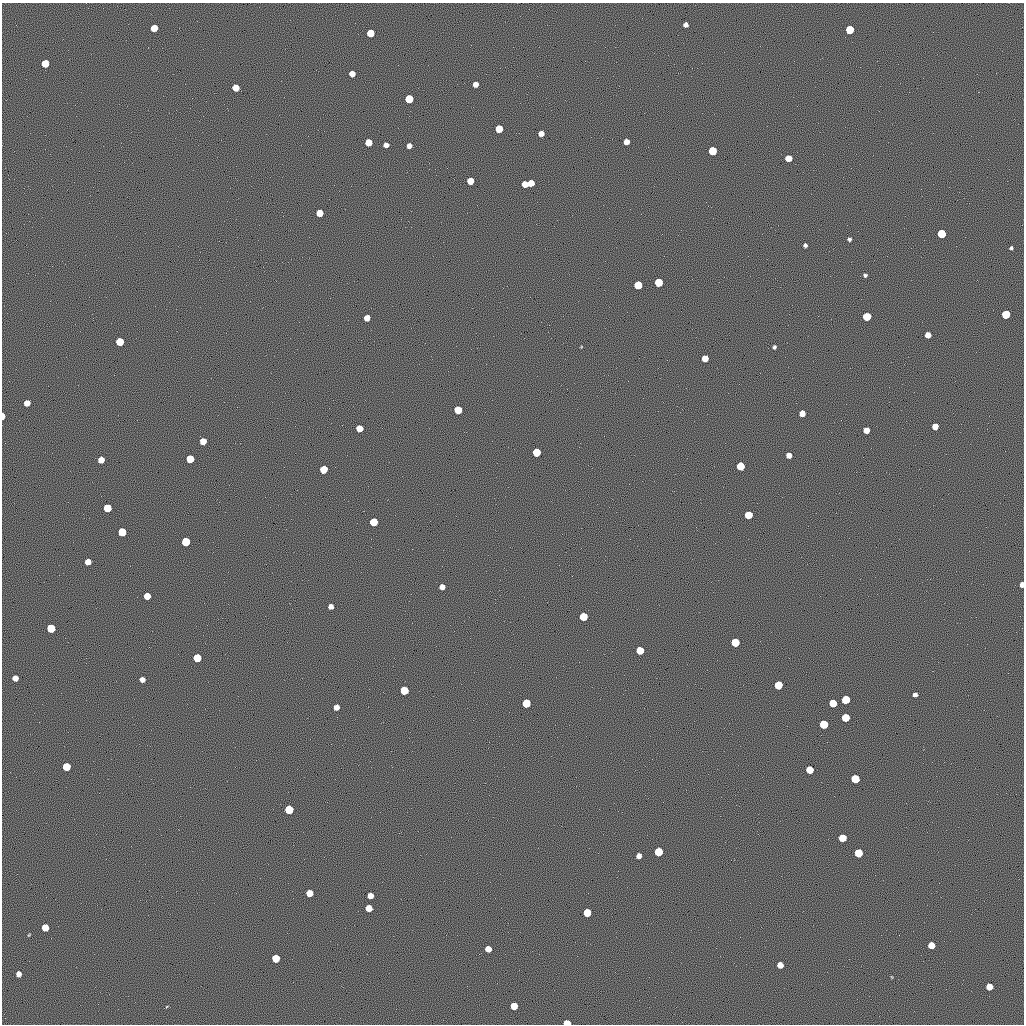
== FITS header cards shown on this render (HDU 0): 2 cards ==
NAXIS1  =                 1022 / length of data axis 1
NAXIS2  =                 1022 / length of data axis 2

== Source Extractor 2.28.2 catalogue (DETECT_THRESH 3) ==
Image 1022 x 1022 px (HDU 0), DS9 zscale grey, 1 PNG px = 1 image px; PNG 1026 x 1026 px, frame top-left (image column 1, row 1022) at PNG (2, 3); no overlay
Background 0.142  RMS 91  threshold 272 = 3 sigma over >= 5 px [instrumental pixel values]
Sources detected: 96; all 96 listed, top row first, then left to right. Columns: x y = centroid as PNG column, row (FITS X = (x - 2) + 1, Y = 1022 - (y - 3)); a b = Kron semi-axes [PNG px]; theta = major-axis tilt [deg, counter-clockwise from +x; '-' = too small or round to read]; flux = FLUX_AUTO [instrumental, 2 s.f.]
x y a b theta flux
686 25 4 4 - 24000
154 28 5 5 - 90000
850 30 5 5 - 180000
370 33 5 5 - 110000
45 63 5 5 - 110000
352 74 5 5 - 46000
475 84 5 5 - 34000
236 88 5 5 - 86000
409 99 5 5 - 160000
499 129 5 5 - 100000
541 133 5 5 - 38000
368 142 5 5 - 83000
626 142 5 5 - 38000
386 145 5 4 - 28000
409 146 5 4 - 30000
712 151 5 5 - 170000
788 158 5 5 - 65000
470 181 5 5 - 63000
531 183 5 5 - 63000
525 184 5 5 - 60000
320 213 5 5 - 80000
941 234 5 5 - 190000
849 239 4 4 - 13000
805 245 4 4 - 14000
1011 248 4 4 - 9400
865 275 4 4 - 11000
659 282 5 5 - 170000
638 285 5 5 - 150000
1006 314 5 5 - 180000
867 316 5 5 - 150000
367 318 5 5 - 47000
928 335 5 5 - 45000
120 342 5 5 - 140000
774 347 4 4 - 12000
705 358 5 5 - 62000
27 403 5 5 - 46000
458 410 5 5 - 140000
802 413 5 5 - 48000
3 416 5 3 - 48000
935 426 5 5 - 53000
359 428 5 5 - 81000
866 430 5 5 - 50000
203 441 5 5 - 63000
536 452 5 5 - 170000
789 455 5 5 - 35000
190 459 5 5 - 130000
101 460 5 5 - 55000
740 466 5 5 - 150000
323 469 5 5 - 130000
107 508 5 5 - 150000
748 515 5 5 - 140000
374 522 5 5 - 180000
122 532 5 5 - 170000
186 542 5 5 - 190000
88 562 5 5 - 46000
1022 585 5 4 - 31000
442 587 5 5 - 33000
147 596 5 5 - 76000
331 606 5 5 - 30000
583 617 5 5 - 150000
51 628 6 5 - 190000
735 642 5 5 - 190000
640 650 5 5 - 130000
197 658 5 5 - 160000
15 678 5 5 - 43000
142 679 5 5 - 33000
778 685 5 5 - 160000
404 690 5 5 - 160000
915 695 4 4 - 20000
846 700 6 5 - 190000
526 703 6 5 - 190000
833 703 5 5 - 130000
336 707 5 5 - 40000
845 718 5 5 - 130000
824 724 6 5 - 170000
66 767 5 5 - 150000
810 770 5 5 - 120000
855 779 6 5 - 190000
289 809 6 5 - 180000
842 838 5 5 - 120000
659 852 5 5 - 190000
858 853 6 5 - 180000
639 856 5 4 - 30000
309 893 5 5 - 80000
370 896 5 5 - 51000
369 908 5 5 - 78000
587 913 5 5 - 140000
45 927 5 5 - 98000
931 945 5 5 - 71000
488 949 5 5 - 56000
276 958 5 5 - 120000
780 965 5 5 - 52000
19 974 5 4 - 32000
989 987 5 5 - 70000
514 1006 5 5 - 99000
567 1023 5 4 - 89000
At the frame edge (FLAGS 8, measured only in part): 3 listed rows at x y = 3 416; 1022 585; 567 1023